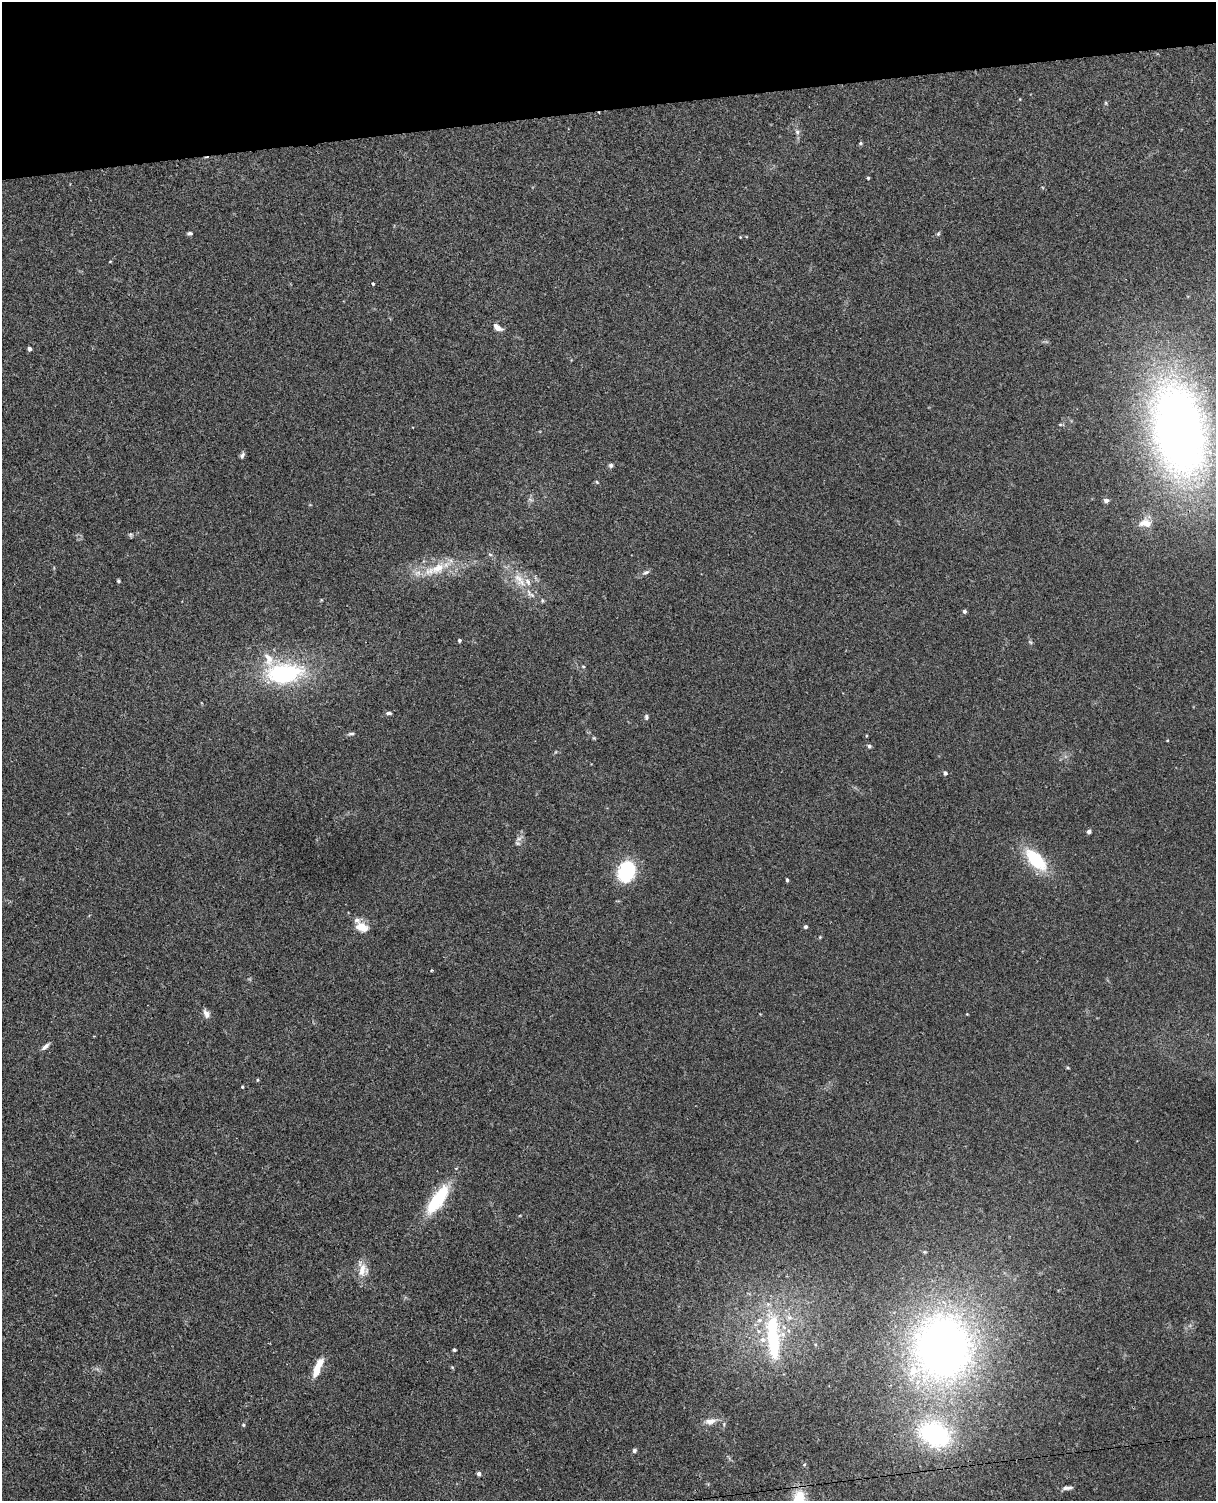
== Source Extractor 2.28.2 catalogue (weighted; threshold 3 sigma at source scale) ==
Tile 3 of 4 x 3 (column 3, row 1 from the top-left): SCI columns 2485-3698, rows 3148-4646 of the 4968 x 4909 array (HDU 1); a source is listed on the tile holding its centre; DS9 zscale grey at full resolution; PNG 1218 x 1503 px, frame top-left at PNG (2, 2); no overlay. Shown black and unused: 7% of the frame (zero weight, under 3 of 4 exposures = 5% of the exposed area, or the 3 px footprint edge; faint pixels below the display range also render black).
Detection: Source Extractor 2.28.2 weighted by HDU 2 'WHT'; one run over the whole footprint, this tile lists its part. Background 0.0395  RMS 0.0042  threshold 0.0188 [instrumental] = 3 sigma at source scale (4.5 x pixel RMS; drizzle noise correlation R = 1.50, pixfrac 1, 0.05/0.05 arcsec/px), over >= 5 px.
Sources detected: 76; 1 inside a brighter object's white glare — not listed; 8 inside a brighter listed object's ellipse — not listed separately; the other 67 listed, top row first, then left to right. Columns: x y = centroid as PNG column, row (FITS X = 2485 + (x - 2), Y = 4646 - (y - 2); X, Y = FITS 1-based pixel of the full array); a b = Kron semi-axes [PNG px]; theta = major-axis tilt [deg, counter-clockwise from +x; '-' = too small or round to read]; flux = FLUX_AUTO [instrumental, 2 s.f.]
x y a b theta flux
1106 103 6 4 -90 0.49
797 132 6 5 - 0.97
861 143 5 4 - 0.65
868 178 4 4 - 0.48
189 233 6 4 6 0.85
938 234 6 4 54 0.61
740 237 3 3 - 0.29
110 261 4 3 - 0.28
373 284 3 3 - 0.53
497 327 13 7 -35 2.6
29 349 4 4 - 1.2
1179 430 114 62 -78 280
242 455 7 5 62 1.1
611 465 6 5 - 0.91
597 482 5 4 - 0.46
530 500 9 3 -21 0.61
1106 500 6 5 - 1.2
1146 523 16 10 -8 5.5
130 534 6 6 - 0.77
490 554 6 4 -3 0.55
438 568 25 14 29 11
646 572 12 5 25 1.2
520 580 25 12 -51 8.6
118 581 5 4 - 0.54
542 601 6 4 -72 0.61
964 611 4 4 - 0.96
459 640 4 4 - 0.84
1030 642 7 4 -45 0.62
583 666 5 3 - 0.42
284 673 49 27 6 45
389 713 8 4 -5 0.91
646 717 7 5 -84 0.9
351 734 8 5 14 0.95
866 736 4 2 - 0.33
594 738 6 3 -72 0.46
869 746 5 4 - 0.94
945 773 5 5 - 1.1
1089 832 5 4 - 1.1
519 839 10 6 26 1.6
1036 859 32 15 -46 21
626 872 21 16 74 28
787 880 4 3 - 0.65
362 927 17 11 -24 5.4
806 927 5 5 - 0.76
820 937 4 4 - 0.36
432 970 3 3 - 0.51
206 1014 11 7 -64 2
967 1014 3 3 - 0.3
45 1046 11 5 41 1.7
1068 1068 5 3 - 0.42
258 1080 4 4 - 0.48
242 1087 3 3 - 0.49
438 1199 34 12 55 25
362 1269 21 13 -77 5.8
774 1340 55 23 89 38
942 1347 49 44 80 310
454 1350 3 3 - 0.68
452 1367 5 4 - 0.4
317 1368 22 7 67 8.6
710 1421 15 8 11 3.2
243 1425 5 4 - 0.55
935 1434 40 28 -24 55
634 1450 5 4 - 1.1
804 1464 5 3 - 0.43
479 1474 5 5 - 1.2
1067 1488 13 5 3 1.5
799 1498 22 17 87 11
Overlapping masked pixels (flux is a lower limit): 1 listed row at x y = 1179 430
Isophote crosses this tile's border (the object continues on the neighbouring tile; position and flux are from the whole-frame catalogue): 2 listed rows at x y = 1179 430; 799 1498